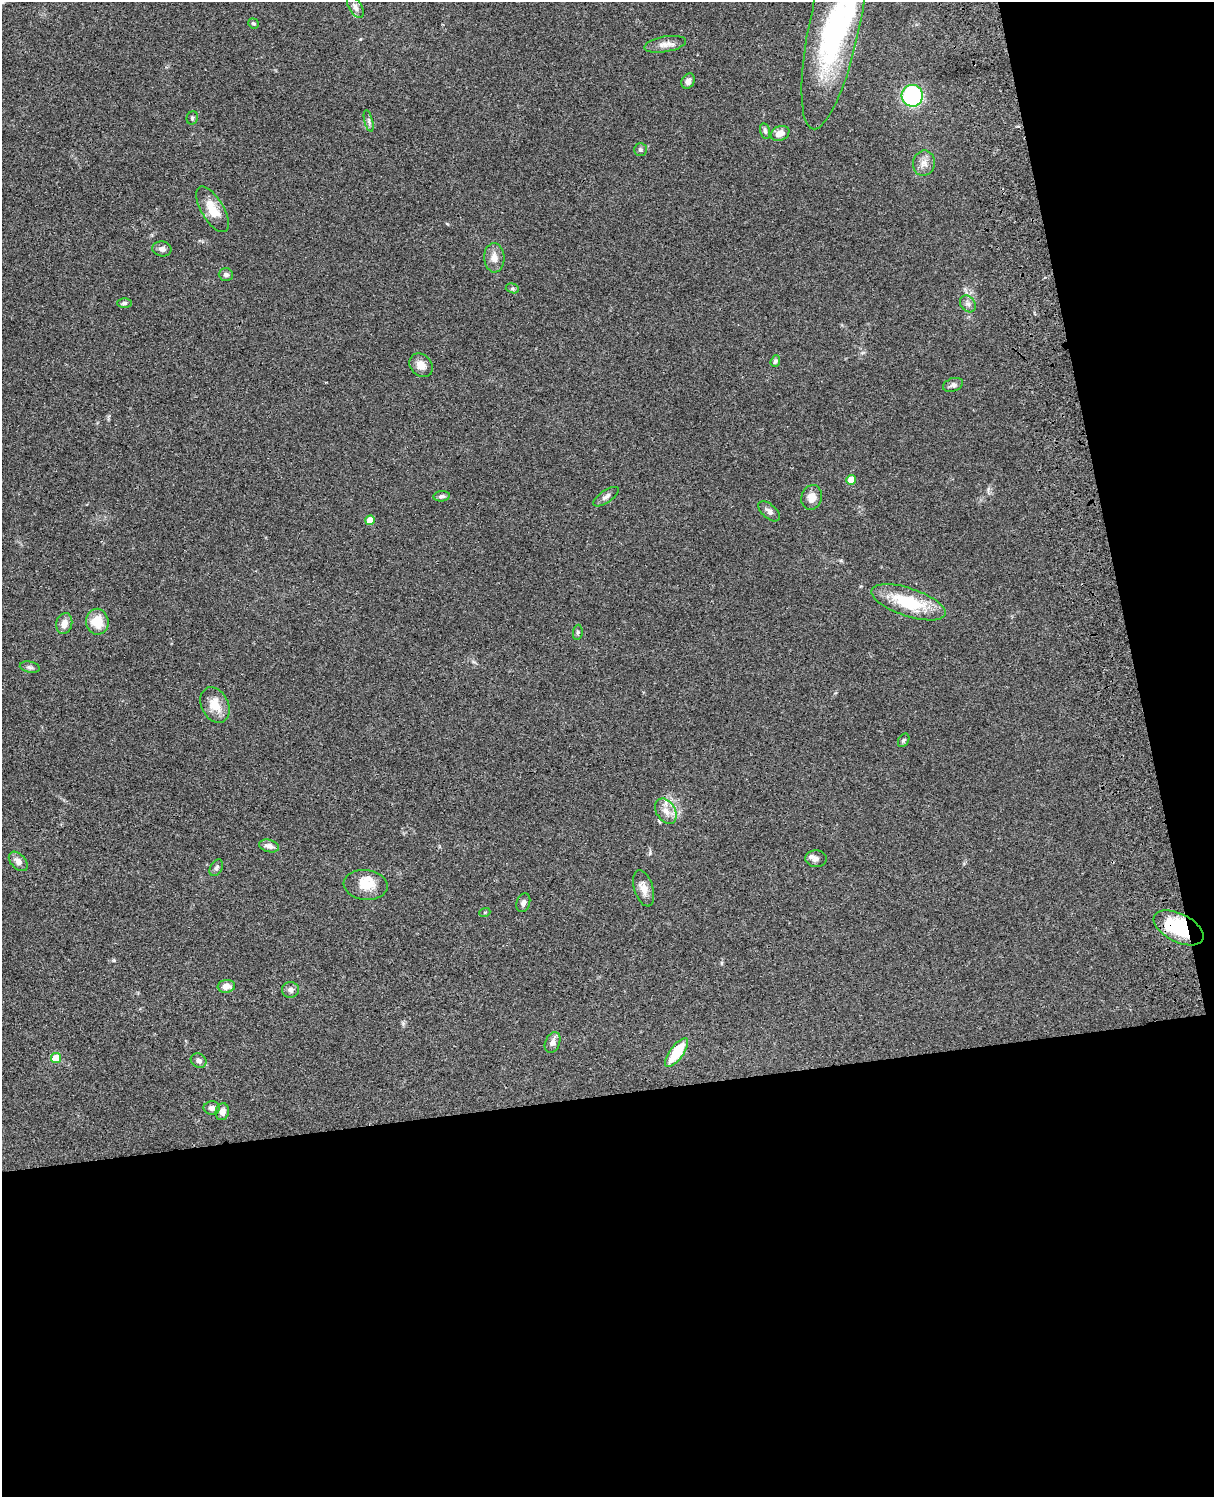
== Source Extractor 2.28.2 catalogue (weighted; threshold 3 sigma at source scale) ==
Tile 12 of 4 x 3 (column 4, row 3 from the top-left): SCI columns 3757-4968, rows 278-1772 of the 5087 x 4927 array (HDU 1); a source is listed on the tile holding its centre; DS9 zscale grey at full resolution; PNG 1216 x 1499 px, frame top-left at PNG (2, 2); each listed source drawn as its Kron ellipse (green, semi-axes under 4 px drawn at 4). Shown black and unused: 33% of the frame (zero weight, under 3 of 4 exposures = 6% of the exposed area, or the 3 px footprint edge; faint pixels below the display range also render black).
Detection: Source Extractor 2.28.2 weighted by HDU 2 'WHT'; one run over the whole footprint, this tile lists its part. Background 0.0823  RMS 0.006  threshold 0.0271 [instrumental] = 3 sigma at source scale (4.5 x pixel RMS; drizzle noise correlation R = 1.50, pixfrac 1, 0.05/0.05 arcsec/px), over >= 5 px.
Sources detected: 58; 2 inside a brighter object's white glare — neither listed nor drawn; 3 inside a brighter listed object's ellipse — not listed separately; the other 53 listed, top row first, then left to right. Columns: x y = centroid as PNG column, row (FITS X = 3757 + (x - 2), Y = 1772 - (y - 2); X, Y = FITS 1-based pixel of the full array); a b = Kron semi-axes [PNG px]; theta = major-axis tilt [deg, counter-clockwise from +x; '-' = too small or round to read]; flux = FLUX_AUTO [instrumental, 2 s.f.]
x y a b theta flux
355 7 12 6 -58 2.6
253 23 5 5 - 0.94
834 25 106 25 78 85
665 44 21 8 10 4.5
688 81 8 6 60 2.6
912 96 11 10 - 61
192 118 7 5 66 1.2
369 121 11 3 -75 1.3
765 131 8 5 -75 1.3
780 133 9 7 24 4.6
640 149 6 6 - 1.2
924 163 12 11 - 4.4
212 209 25 11 -59 11
162 249 9 7 -13 2.1
494 258 15 10 -87 5.2
226 275 7 6 - 1.6
512 288 7 4 -16 1
124 303 7 5 1 1.3
968 304 9 7 -52 2.3
775 361 6 4 70 1.2
421 365 13 10 -46 5
953 385 10 6 18 2
851 480 5 5 - 10
442 496 8 5 6 1.6
606 497 15 6 34 2.2
812 497 12 10 75 5.5
769 511 13 7 -41 2.5
370 520 5 5 - 7.7
909 602 39 14 -18 28
97 622 13 11 -82 13
64 624 10 8 75 4.4
578 632 7 5 84 1
30 667 10 5 -11 1.5
215 705 19 13 -63 9.7
904 740 7 5 60 0.98
666 811 14 9 -57 5.4
269 846 10 6 -15 3.2
816 859 11 8 -4 2.2
18 861 11 7 -46 3.6
216 868 9 6 60 1.4
366 885 22 15 -6 11
644 888 19 9 -73 5
523 903 10 6 71 2.1
485 912 5 3 - 0.56
1179 928 27 14 -27 35
226 986 8 6 6 4.8
290 990 8 8 - 2.3
553 1042 11 7 66 3.1
677 1053 17 6 54 20
56 1058 5 5 - 17
199 1061 8 7 - 2.5
212 1108 8 6 0 2.1
222 1112 8 6 77 3.4
Overlapping masked pixels (flux is a lower limit): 1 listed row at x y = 1179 928